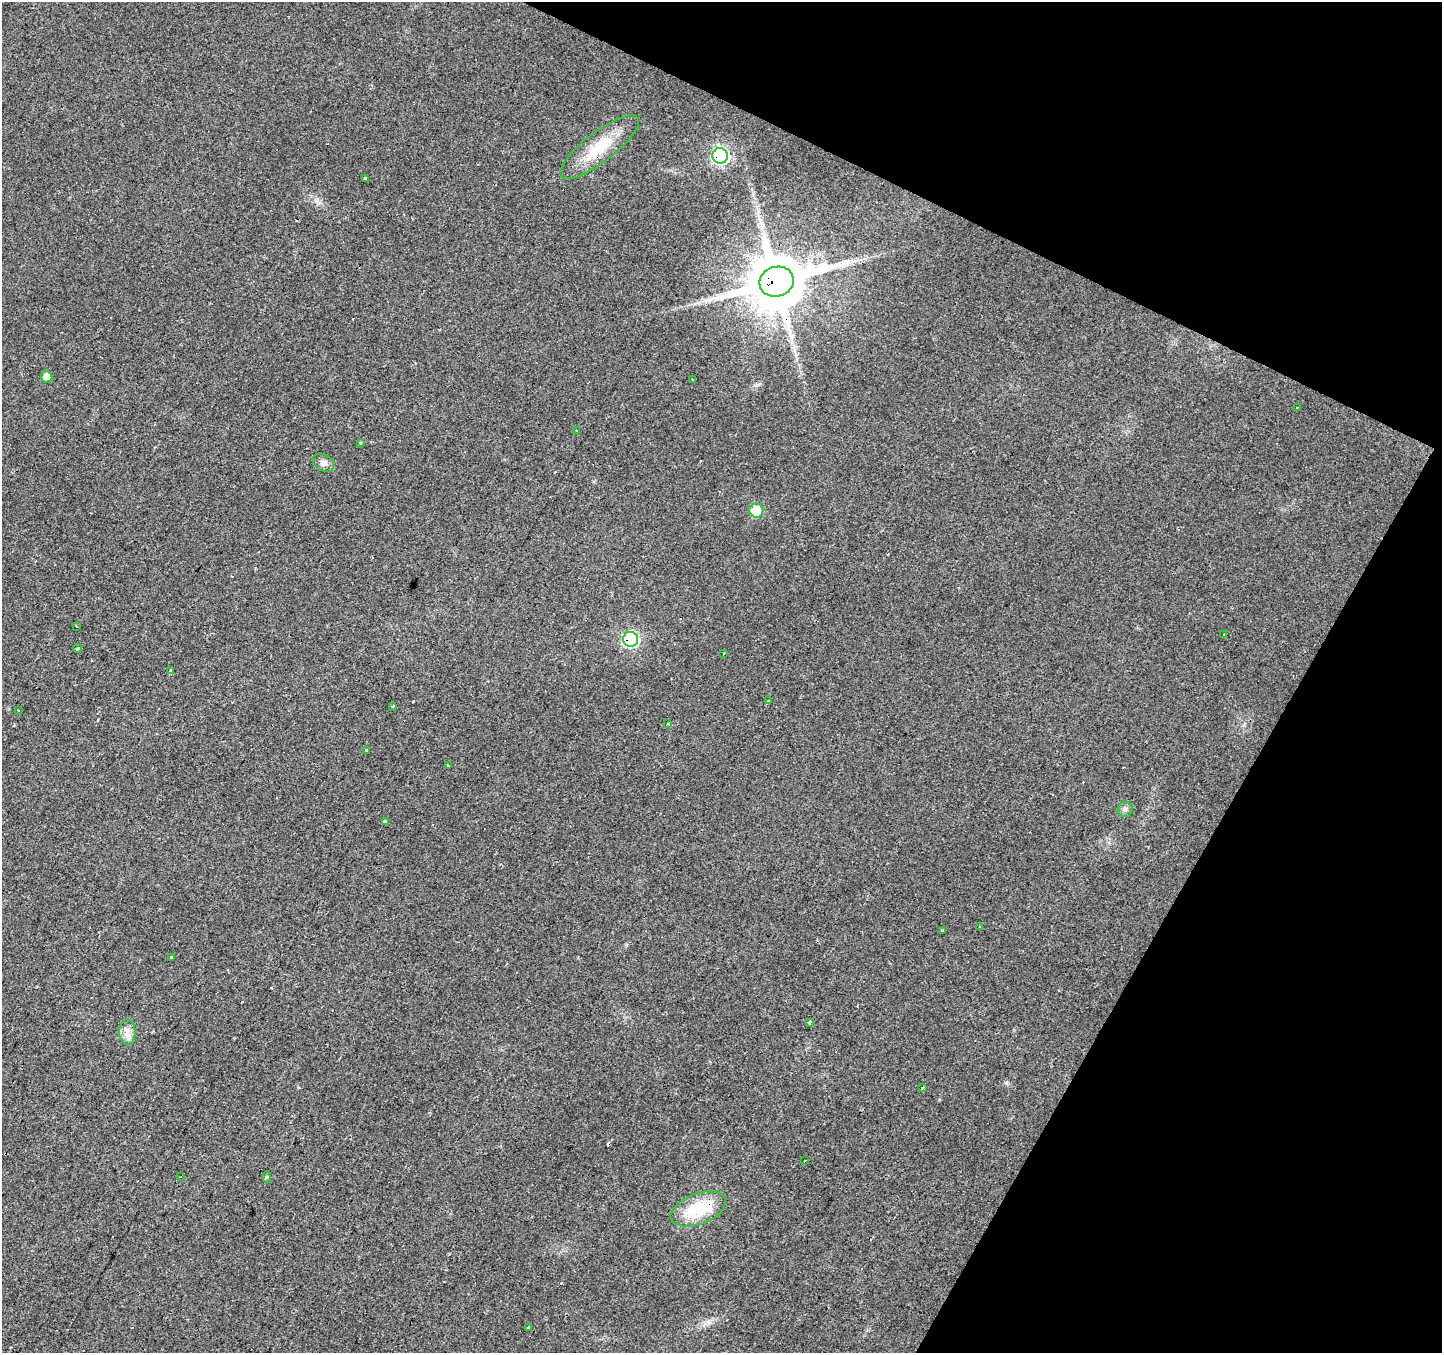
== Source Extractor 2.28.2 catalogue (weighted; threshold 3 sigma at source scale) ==
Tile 8 of 4 x 4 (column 4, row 2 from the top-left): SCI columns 4322-5761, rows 2901-4251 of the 5769 x 5864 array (HDU 1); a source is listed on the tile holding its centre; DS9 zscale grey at full resolution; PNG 1444 x 1355 px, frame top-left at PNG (2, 2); each listed source drawn as its Kron ellipse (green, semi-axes under 4 px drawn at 4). Shown black and unused: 23% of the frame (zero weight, under 2 of 3 exposures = <1% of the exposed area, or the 3 px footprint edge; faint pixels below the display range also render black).
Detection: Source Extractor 2.28.2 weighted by HDU 2 'WHT'; one run over the whole footprint, this tile lists its part. Background 0.0299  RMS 0.0062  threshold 0.0278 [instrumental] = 3 sigma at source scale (4.5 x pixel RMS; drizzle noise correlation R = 1.50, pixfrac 1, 0.0396/0.0396 arcsec/px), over >= 5 px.
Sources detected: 48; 12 cosmic-ray / hot-pixel residue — neither listed nor drawn; the other 36 listed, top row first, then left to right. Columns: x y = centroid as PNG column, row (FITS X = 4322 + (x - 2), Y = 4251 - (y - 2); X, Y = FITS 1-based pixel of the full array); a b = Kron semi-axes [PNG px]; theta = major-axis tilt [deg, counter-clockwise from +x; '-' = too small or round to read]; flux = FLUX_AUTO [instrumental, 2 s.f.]
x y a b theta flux
600 147 48 15 38 24
720 156 8 7 - 150
366 178 3 3 - 7.3
777 282 17 14 19 4300
47 377 6 5 - 6.6
693 379 3 3 - 1.3
1297 408 3 2 - 0.66
577 430 3 3 - 1.3
360 443 4 3 - 1.1
323 463 11 8 -32 2.9
756 511 7 7 - 19
76 626 3 2 - 0.97
1224 634 2 2 - 0.49
631 639 7 7 - 90
77 649 4 3 - 8.6
724 653 2 2 - 0.46
171 671 3 3 - 15
768 701 3 3 - 1
393 707 4 3 - 0.72
18 710 3 3 - 0.95
667 724 3 3 - 2
366 750 3 3 - 3.3
449 766 3 3 - 5.8
1125 809 7 7 - 2
385 821 4 3 - 2.6
980 927 3 3 - 0.64
943 930 3 2 - 0.93
171 958 3 3 - 8.7
809 1022 4 3 - 7.6
127 1032 13 8 -87 4.4
923 1087 4 3 - 2
805 1161 3 2 - 0.65
181 1177 3 2 - 0.61
266 1177 5 4 - 0.67
698 1209 29 15 21 30
528 1327 3 3 - 2.2
Overlapping masked pixels (flux is a lower limit): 5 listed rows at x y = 600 147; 720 156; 777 282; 631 639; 698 1209
Unlisted compact peaks at least as high as the median listed source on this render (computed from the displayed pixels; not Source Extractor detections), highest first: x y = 1006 1083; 316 201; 708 1322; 757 385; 626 945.